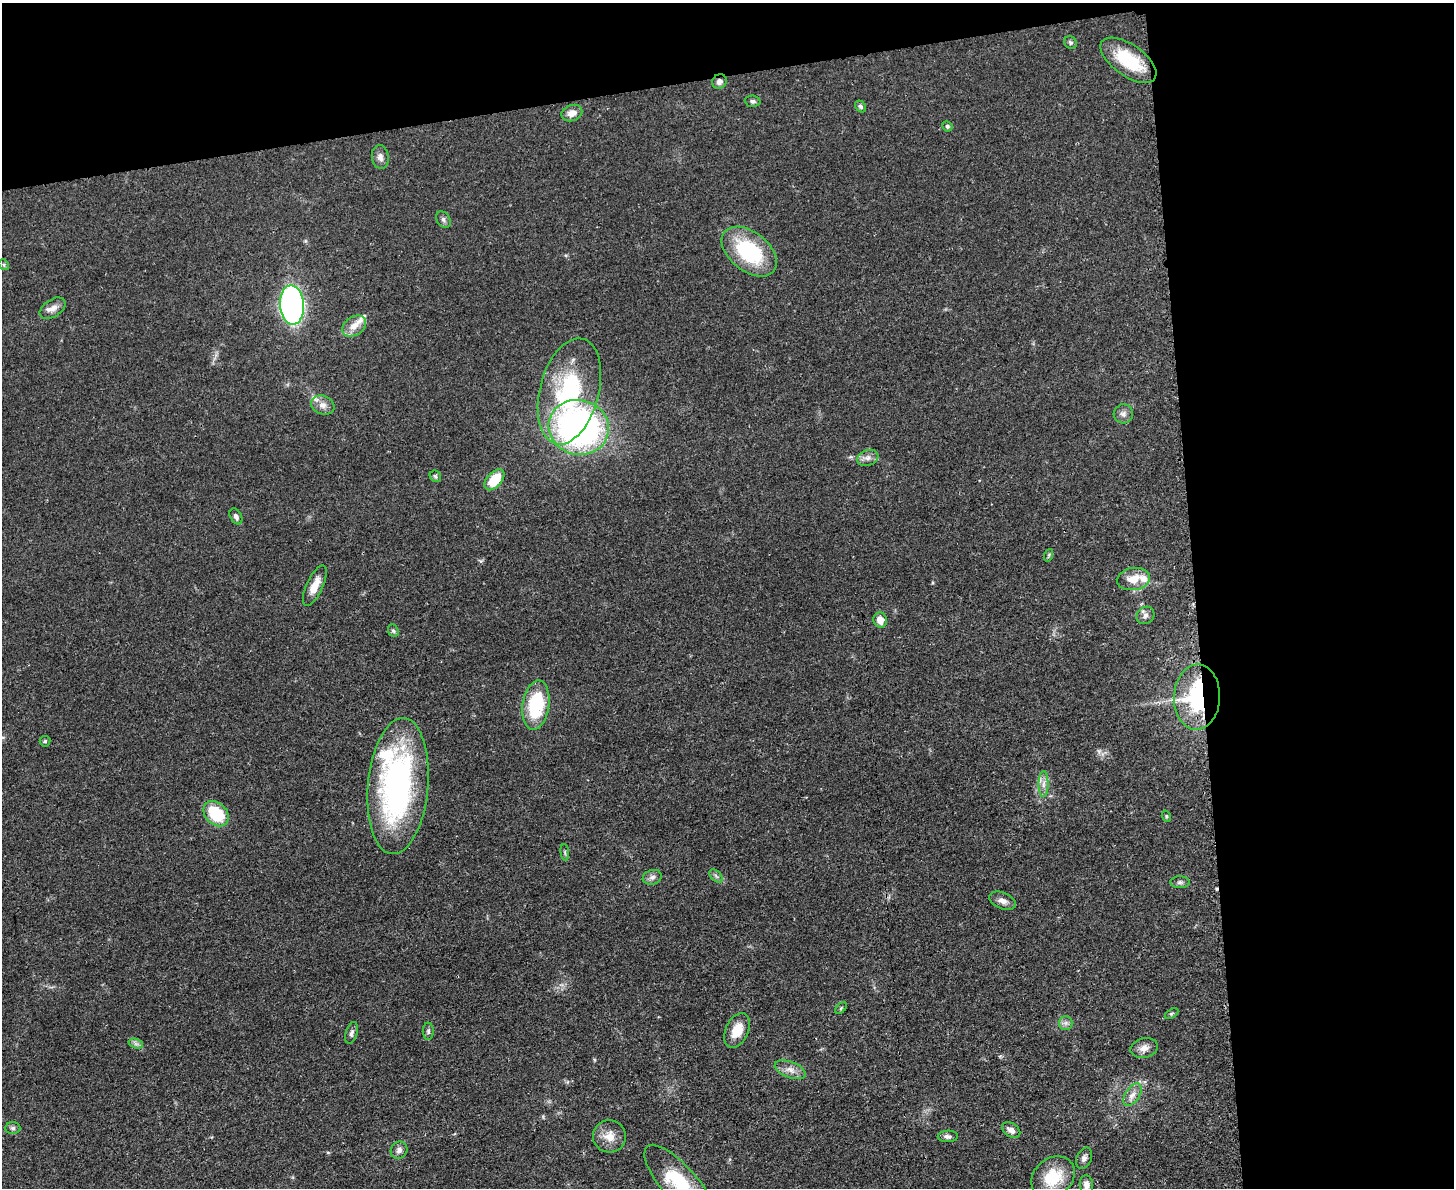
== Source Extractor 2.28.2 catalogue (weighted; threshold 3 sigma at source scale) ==
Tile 3 of 3 x 4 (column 3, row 1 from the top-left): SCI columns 3045-4496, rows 3570-4755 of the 4749 x 4767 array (HDU 1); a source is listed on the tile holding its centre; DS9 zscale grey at full resolution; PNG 1456 x 1190 px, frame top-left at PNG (2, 3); each listed source drawn as its Kron ellipse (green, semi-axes under 4 px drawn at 4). Shown black and unused: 24% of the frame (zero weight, under 3 of 4 exposures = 2% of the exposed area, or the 3 px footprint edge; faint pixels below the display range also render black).
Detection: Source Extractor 2.28.2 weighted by HDU 2 'WHT'; one run over the whole footprint, this tile lists its part. Background 0.0461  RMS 0.0053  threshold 0.0236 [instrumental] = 3 sigma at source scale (4.5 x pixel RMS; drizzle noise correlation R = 1.50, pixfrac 1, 0.05/0.05 arcsec/px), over >= 5 px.
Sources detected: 64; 1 cosmic-ray / hot-pixel residue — neither listed nor drawn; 4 inside a brighter listed object's ellipse — not listed separately; the other 59 listed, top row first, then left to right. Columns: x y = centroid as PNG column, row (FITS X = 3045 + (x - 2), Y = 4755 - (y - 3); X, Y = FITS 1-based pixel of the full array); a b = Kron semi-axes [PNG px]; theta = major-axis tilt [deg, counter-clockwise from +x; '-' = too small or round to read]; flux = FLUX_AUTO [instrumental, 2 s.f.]
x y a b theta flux
1070 42 7 6 - 1.1
1128 60 32 15 -35 25
719 81 8 7 - 2.4
753 101 8 5 -5 1.3
860 106 6 5 - 1
572 113 10 8 20 4.1
947 126 5 5 - 0.77
380 157 12 8 -82 2.8
443 220 9 6 -52 1.6
749 252 31 19 -39 42
4 265 6 4 -49 0.77
292 305 19 12 -86 190
53 308 14 8 33 3.6
354 326 13 9 34 5.5
569 391 54 29 75 64
323 405 12 9 -21 3.5
1123 414 10 9 - 2.4
579 427 30 27 -14 180
868 458 11 7 20 2.7
435 476 6 5 - 0.98
494 480 12 7 48 16
236 516 8 5 -61 1.6
1049 555 6 4 71 0.65
1133 579 16 11 10 8.2
315 586 22 8 65 6.7
1145 615 9 8 - 2.3
880 620 7 7 - 5.3
393 631 6 5 - 1
1197 697 32 23 87 57
536 705 25 13 82 34
45 741 5 5 - 0.79
1043 784 13 5 89 2.7
398 786 68 30 85 130
216 814 14 10 -44 21
1166 816 6 3 -71 0.6
565 852 8 3 -85 0.76
716 876 8 4 -45 1.2
652 877 10 7 19 2.1
1180 882 9 6 1 1.5
1002 901 14 8 -23 3.2
841 1008 7 4 46 0.78
1171 1014 7 4 31 0.84
1066 1023 7 6 - 1.6
737 1030 18 11 65 9.3
428 1031 8 5 -90 1.3
351 1033 11 5 73 1.7
136 1044 7 4 -18 1.4
1144 1048 14 10 13 3.7
790 1070 16 8 -21 4.1
1132 1095 12 7 57 3.3
13 1128 7 6 - 1.3
1011 1130 10 6 -34 2.8
609 1136 16 16 - 7.2
948 1136 10 6 3 1.7
399 1150 9 8 - 2.3
1084 1158 11 7 66 2.1
1053 1177 23 19 39 19
680 1185 50 17 -49 32
1086 1185 9 6 -83 3.1
Overlapping masked pixels (flux is a lower limit): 2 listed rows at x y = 719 81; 1197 697
Isophote crosses this tile's border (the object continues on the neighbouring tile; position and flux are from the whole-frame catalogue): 2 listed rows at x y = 680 1185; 1086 1185